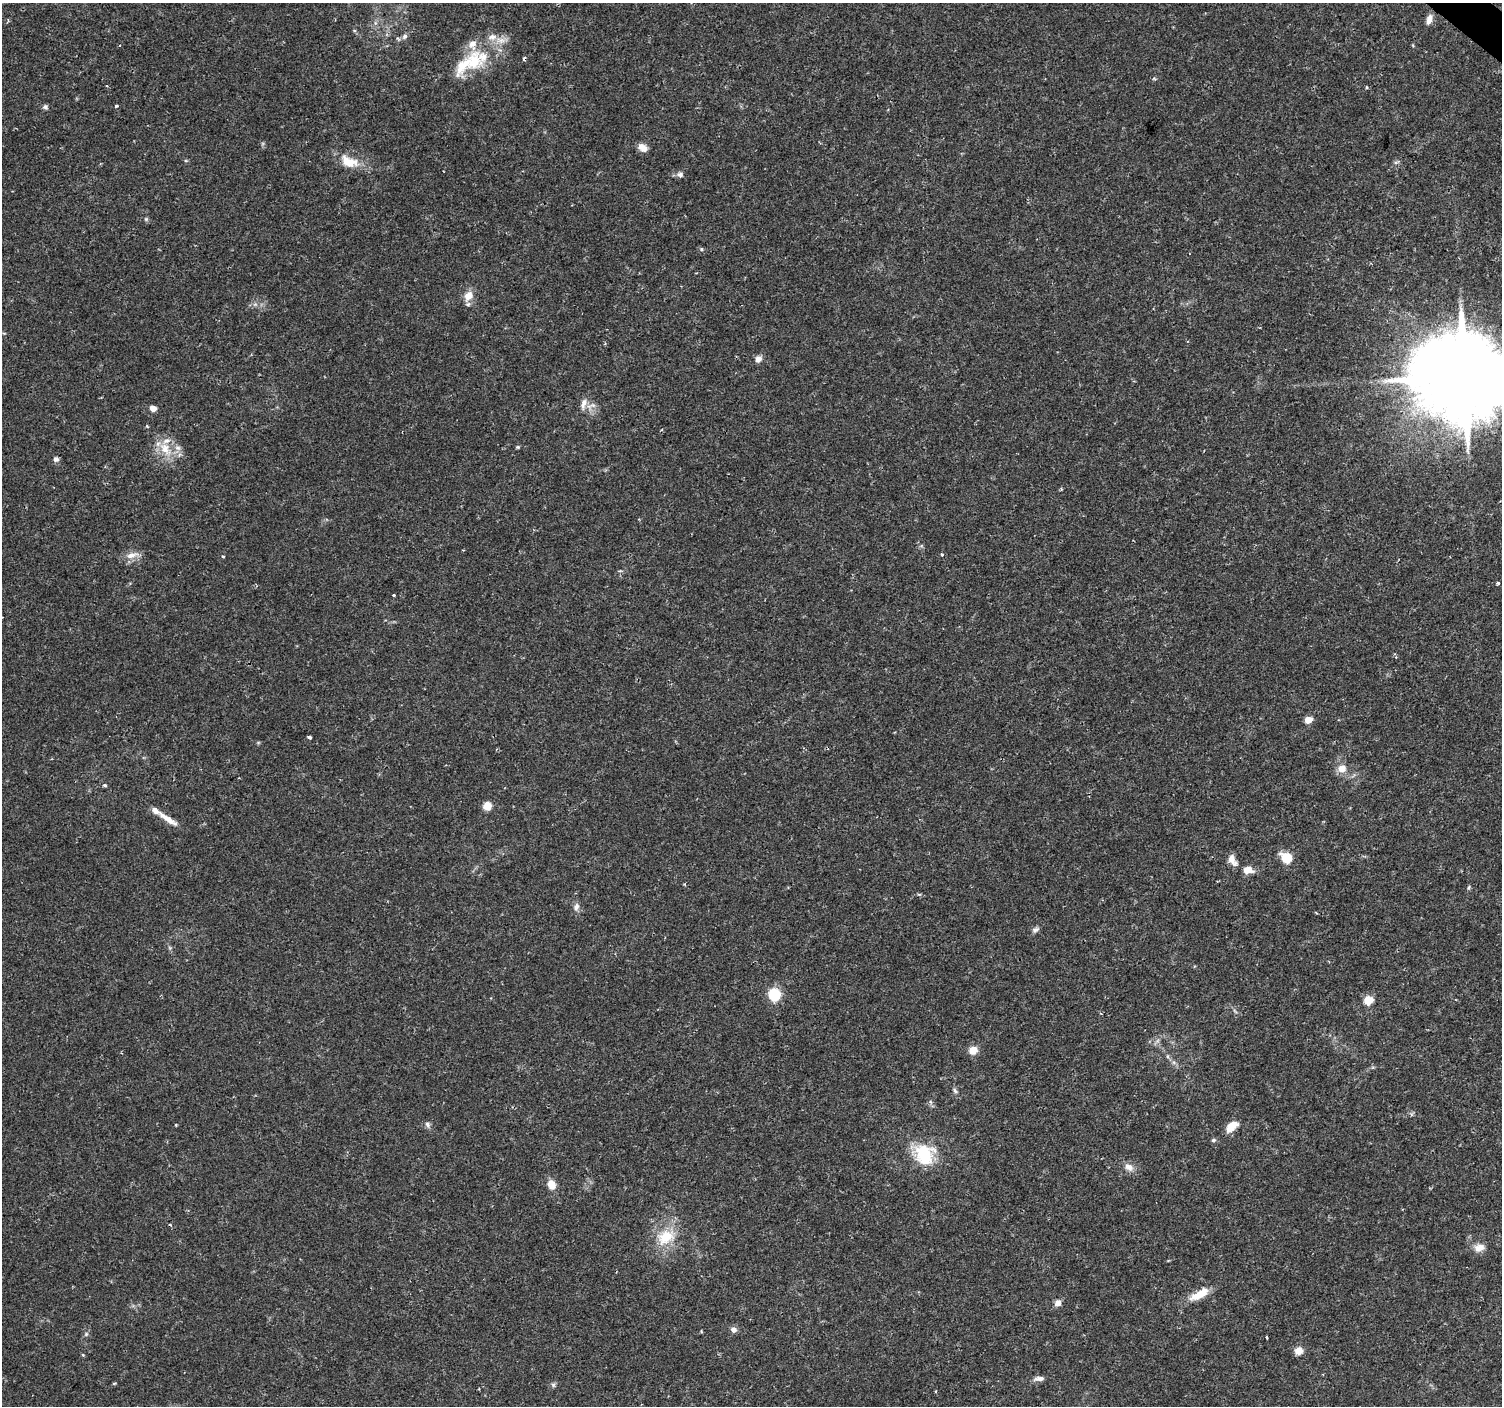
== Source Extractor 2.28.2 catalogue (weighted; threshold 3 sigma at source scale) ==
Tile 10 of 4 x 4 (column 2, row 3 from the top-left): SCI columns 1506-3005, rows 1642-3045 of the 6006 x 6026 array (HDU 1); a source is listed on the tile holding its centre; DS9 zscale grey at full resolution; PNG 1504 x 1408 px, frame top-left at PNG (2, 3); no overlay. Shown black and unused: <1% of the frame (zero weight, under 2 of 3 exposures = <1% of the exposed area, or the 3 px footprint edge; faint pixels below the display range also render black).
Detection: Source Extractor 2.28.2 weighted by HDU 2 'WHT'; one run over the whole footprint, this tile lists its part. Background 0.0217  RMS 0.0027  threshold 0.0123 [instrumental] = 3 sigma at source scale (4.5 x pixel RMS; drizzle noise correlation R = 1.50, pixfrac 1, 0.0396/0.0396 arcsec/px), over >= 5 px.
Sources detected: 76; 1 cosmic-ray / hot-pixel residue — not listed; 7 inside a brighter listed object's ellipse — not listed separately; the other 68 listed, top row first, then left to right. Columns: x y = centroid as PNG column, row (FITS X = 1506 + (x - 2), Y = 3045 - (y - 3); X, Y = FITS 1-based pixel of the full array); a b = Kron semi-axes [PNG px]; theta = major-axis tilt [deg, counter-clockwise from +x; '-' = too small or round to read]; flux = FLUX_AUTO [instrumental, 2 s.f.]
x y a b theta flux
1429 20 12 6 73 1.8
405 36 8 6 46 0.88
501 40 15 9 -2 2.5
120 45 3 2 - 0.18
474 62 32 22 -90 10
106 86 3 3 - 0.27
1367 87 3 3 - 0.64
116 106 3 3 - 0.74
45 107 7 6 - 0.67
643 148 11 8 -35 2.1
349 161 27 15 -22 5.7
680 174 9 8 - 1
146 219 6 4 -46 0.42
701 249 5 5 - 0.43
468 296 14 10 56 3
758 359 8 7 - 1.6
1464 377 26 23 31 5100
584 404 17 7 72 1.9
153 408 5 4 - 3.5
147 426 4 3 - 0.33
518 447 5 4 - 0.35
165 449 18 13 -59 5.4
56 459 7 6 - 0.83
1061 489 4 3 - 0.31
132 555 19 8 16 2.4
942 555 3 3 - 0.73
223 557 4 3 - 0.26
1498 583 4 4 - 0.41
393 595 3 3 - 0.63
1308 720 5 4 - 5.8
309 737 4 3 - 0.94
1342 769 12 11 - 2.7
105 785 4 4 - 0.59
487 806 7 6 - 4
168 819 30 6 -34 3.2
1286 858 9 8 - 8.4
1232 860 14 8 -58 2.4
1248 870 10 8 1 3.1
685 884 5 3 - 0.29
1469 887 6 3 71 0.36
576 907 11 8 75 1.3
1035 930 10 6 32 0.91
774 995 8 8 - 14
1368 1000 5 5 - 12
1235 1011 9 3 -45 0.48
973 1050 7 6 - 4.2
1167 1056 6 4 -71 0.44
1174 1063 6 4 -20 0.56
955 1091 8 5 -62 0.62
176 1125 3 3 - 0.25
427 1125 9 6 -59 0.83
1232 1126 15 8 41 3.9
1213 1140 7 5 3 0.52
924 1154 22 19 -63 15
1129 1167 14 9 -38 2
551 1185 9 7 -74 3.7
666 1237 25 17 30 9.3
1479 1248 16 10 9 2.3
1199 1294 28 10 29 5
1058 1303 8 7 - 1.6
733 1330 7 6 - 1.3
86 1334 7 4 46 0.5
1266 1338 3 3 - 0.49
1298 1351 8 8 - 2.5
83 1355 5 3 - 0.25
1039 1379 14 6 5 1.4
114 1383 5 3 - 0.29
553 1385 7 5 -46 0.56
Isophote crosses this tile's border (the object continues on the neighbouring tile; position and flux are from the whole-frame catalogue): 1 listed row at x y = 1464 377